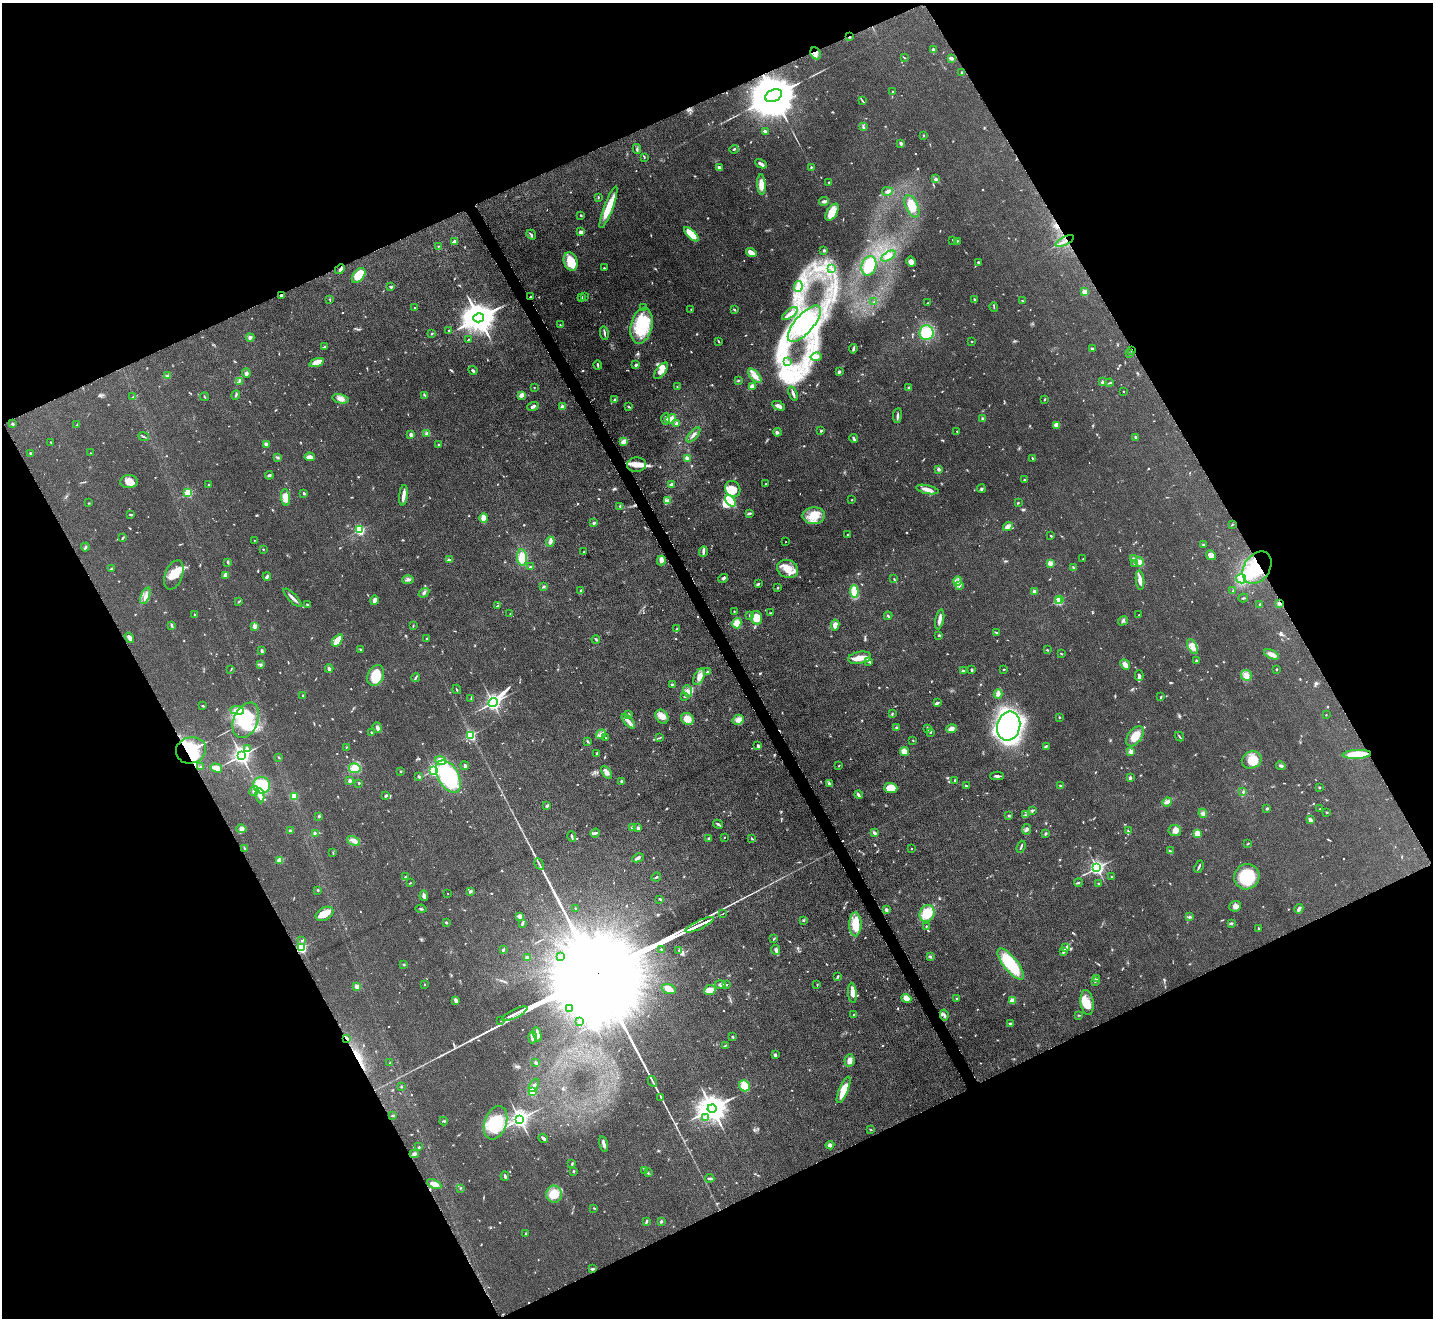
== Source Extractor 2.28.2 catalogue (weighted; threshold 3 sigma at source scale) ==
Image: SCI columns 2-5725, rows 158-5421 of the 5726 x 5715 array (HDU 1 of 3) = the unmasked area's bounding box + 8 px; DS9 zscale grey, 4 x 4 block average (1 PNG px = mean of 4 x 4 image px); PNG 1435 x 1320 px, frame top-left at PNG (2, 3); each listed source drawn as its Kron ellipse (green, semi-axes under 4 px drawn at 4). Shown black and unused: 46% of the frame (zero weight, under 4 of 8 exposures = <1% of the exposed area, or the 3 px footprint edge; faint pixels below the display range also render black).
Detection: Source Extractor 2.28.2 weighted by HDU 2 'WHT'. Background 0.0475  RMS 0.0046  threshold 0.0186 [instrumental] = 3 sigma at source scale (4.09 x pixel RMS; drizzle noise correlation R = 1.36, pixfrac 0.8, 0.05/0.05 arcsec/px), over >= 5 px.
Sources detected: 909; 5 too faint to see at this stretch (4 x 4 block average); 6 inside a brighter object's white glare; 3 cosmic-ray / hot-pixel residue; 1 long thin detection or spike segment (spike, bleed or trail) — neither listed nor drawn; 10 coinciding with a brighter row at this scale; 53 inside a brighter listed object's ellipse — not listed separately; of the other 831, all 500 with FLUX_AUTO >= 1.5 (the completeness limit of this list) listed and drawn (331 fainter detections not listed), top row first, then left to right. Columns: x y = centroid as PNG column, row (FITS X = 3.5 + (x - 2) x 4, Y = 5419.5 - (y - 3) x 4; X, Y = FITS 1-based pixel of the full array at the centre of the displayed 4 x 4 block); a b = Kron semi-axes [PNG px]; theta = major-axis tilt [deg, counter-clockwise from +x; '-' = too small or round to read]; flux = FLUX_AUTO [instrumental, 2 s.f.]
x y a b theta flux
849 37 2 2 - 11
933 50 2 2 - 25
815 53 6 5 - 14
904 57 4 2 - 1.8
951 58 3 2 - 11
962 73 3 2 - 4.8
892 92 3 2 - 1.7
774 96 9 6 23 22000
862 101 3 2 - 2
863 127 3 2 - 3.1
765 131 4 2 - 4.3
923 135 3 2 - 1.7
901 143 4 3 - 5.2
637 149 5 2 - 3.7
734 149 4 2 - 3.3
644 157 3 2 - 2
761 164 6 3 -27 6.3
719 168 3 2 - 9.4
811 168 4 2 - 3.3
936 179 3 3 - 3.9
829 182 2 2 - 4.6
761 184 10 3 -87 30
887 191 6 3 13 6.7
598 197 3 2 - 1.7
824 201 5 3 - 6.6
912 206 12 6 -65 37
609 207 22 4 70 51
832 212 9 5 58 43
581 215 2 2 - 2.5
581 232 2 2 - 31
691 234 9 4 -45 53
531 235 5 2 - 4
953 240 2 2 - 1.8
957 241 3 2 - 2.7
1065 241 10 2 27 11
454 242 3 2 - 9.9
438 246 2 2 - 1.8
824 250 3 2 - 4.9
751 253 5 3 - 24
888 256 8 4 32 16
571 261 9 7 -69 62
911 262 5 3 - 13
979 263 2 2 - 2
869 266 10 7 70 78
604 268 3 2 - 2.7
831 268 2 2 - 4.1
340 269 5 3 - 7.1
359 275 8 5 50 57
798 286 5 3 - 11
391 287 3 2 - 5.2
1085 292 2 2 - 83
281 295 2 2 - 5.3
530 297 2 2 - 2.2
582 297 3 2 - 2.3
585 297 2 2 - 1.6
974 299 3 2 - 3.7
330 300 3 2 - 1.8
1022 300 2 2 - 1.6
874 302 3 2 - 2.4
928 303 2 2 - 1.6
644 307 3 2 - 3.4
994 307 4 2 - 1.9
414 308 2 2 - 3
691 309 2 2 - 2.6
735 310 3 2 - 2.2
790 314 9 2 37 12
479 318 5 4 - 6200
804 324 23 9 49 69
560 325 2 2 - 2
641 326 18 10 76 140
449 330 2 2 - 2.5
432 333 3 2 - 2.4
604 333 7 2 -81 5.1
926 333 7 7 - 82
250 337 4 3 - 5.1
468 339 2 2 - 1.7
718 341 3 2 - 2.8
972 341 2 2 - 7.1
325 346 2 2 - 1.5
853 349 5 3 - 4.4
1093 349 3 2 - 4.1
1132 351 2 2 - 3.2
1130 354 3 2 - 3.2
816 357 5 4 - 12
787 362 2 2 - 1.5
317 363 7 3 18 34
598 365 4 2 - 4
636 365 2 2 - 8.5
473 370 5 2 - 5.3
661 371 9 5 53 17
839 372 4 2 - 4.6
246 373 4 3 - 4.9
167 376 3 2 - 3.5
755 376 9 4 -49 18
738 380 3 2 - 2.4
239 381 4 2 - 3.6
1102 382 3 2 - 8.3
1109 383 4 2 - 2.4
752 386 4 3 - 14
534 387 2 2 - 1.6
677 387 2 2 - 2.1
909 388 3 3 - 4.5
1124 391 2 2 - 3.8
793 394 7 2 -71 9.3
236 395 5 2 - 3.3
425 395 3 2 - 2.1
521 395 4 3 - 14
133 397 3 2 - 1.5
204 397 4 2 - 2.1
341 399 8 4 -11 13
1045 399 3 2 - 1.8
615 400 2 2 - 22
533 406 6 3 17 5.7
778 406 7 3 -24 11
563 407 2 2 - 48
629 407 4 2 - 2.2
897 416 7 2 83 5.6
666 419 6 3 87 7
671 419 6 4 33 19
983 419 2 2 - 26
677 423 3 2 - 8.1
13 424 3 2 - 3.5
77 425 3 2 - 2
1057 425 4 3 - 17
821 431 2 2 - 3.5
957 431 2 2 - 2.3
777 432 4 3 - 5.2
427 433 2 2 - 7.7
411 435 3 3 - 10
693 435 9 2 49 7.7
143 436 5 2 - 3
1136 437 3 2 - 2.8
854 439 5 2 - 5.5
624 441 3 3 - 15
51 443 3 2 - 1.9
266 444 4 3 - 8.6
438 445 3 2 - 1.6
30 453 2 2 - 2.9
91 453 2 2 - 1.7
310 457 5 3 - 13
278 458 2 2 - 2
687 458 2 2 - 39
1032 458 3 2 - 2.5
637 465 9 7 5 22
939 469 2 2 - 6.7
269 475 4 2 - 3.7
1024 480 2 2 - 8.6
129 482 9 6 4 23
672 484 3 2 - 9
766 484 3 2 - 1.9
208 485 2 2 - 2.4
733 489 8 7 - 38
981 489 4 2 - 3.3
927 490 11 4 -12 16
188 493 2 2 - 180
304 493 3 2 - 3.1
403 495 10 3 84 15
286 497 8 4 -84 29
852 500 2 2 - 1.6
668 501 4 3 - 5.8
730 501 6 2 -49 120
1018 502 2 2 - 2.1
89 503 2 2 - 1.6
620 506 3 2 - 2.8
749 513 4 2 - 3
131 515 4 2 - 3
814 516 11 8 3 41
484 518 5 3 - 18
594 523 3 2 - 4.5
1232 525 3 2 - 1.6
1008 526 5 3 - 16
360 530 2 2 - 230
848 535 2 2 - 2.7
1051 536 2 2 - 2.5
123 538 3 2 - 3.6
255 540 2 2 - 1.6
786 541 2 2 - 1.8
550 542 5 3 - 7.3
1203 544 3 2 - 2.8
85 547 4 3 - 4
263 549 2 2 - 4.2
703 551 5 3 - 6.5
584 552 2 2 - 1.8
1211 555 5 3 - 15
522 557 8 5 -85 37
449 559 3 3 - 3.4
1083 559 2 2 - 1.6
1133 559 3 2 - 3.1
661 560 5 3 - 12
227 562 2 2 - 2
1139 562 5 4 - 11
1050 563 2 2 - 66
1134 563 3 2 - 2.4
530 567 2 2 - 3
1073 567 3 2 - 2.2
1257 568 18 12 55 92
111 569 3 2 - 2.5
788 569 11 9 -22 34
174 575 15 8 69 36
225 575 3 3 - 7.3
267 576 4 2 - 6.9
723 578 5 2 - 5.4
894 579 3 2 - 1.8
1241 579 5 4 - 13
408 580 5 3 - 6.3
1140 580 9 3 -84 18
957 581 5 3 - 6.7
758 584 2 2 - 5.9
960 585 2 2 - 1.5
543 587 3 2 - 1.8
778 587 2 2 - 2.8
581 591 3 2 - 1.9
854 591 6 4 -86 60
1034 591 2 2 - 38
1233 591 3 2 - 2
424 593 5 2 - 4.2
145 596 9 3 69 12
293 598 12 2 -45 10
1243 598 5 2 - 2.9
1060 599 2 2 - 9.6
374 600 5 3 - 12
239 601 3 2 - 2
1058 601 2 2 - 230
1280 603 3 3 - 4.7
307 604 3 2 - 2.4
1260 604 4 2 - 3.5
497 606 4 2 - 2.2
734 611 2 2 - 2.1
771 613 3 2 - 2.3
510 614 2 2 - 1.6
194 615 2 2 - 2.1
749 615 3 2 - 2.1
1139 615 2 2 - 1.6
888 616 4 2 - 2.1
756 618 7 5 -82 46
940 619 10 2 78 15
1123 621 5 2 - 3.7
737 623 5 4 - 25
172 625 3 2 - 1.9
835 625 5 4 - 17
255 626 2 2 - 42
413 626 3 2 - 1.6
677 629 3 2 - 2.3
997 633 3 2 - 1.9
939 635 3 2 - 3.1
129 638 6 3 -55 10
427 638 2 2 - 2.2
596 639 4 2 - 2.7
337 640 7 2 53 52
1192 647 8 4 -63 21
361 649 3 2 - 2.8
1047 650 3 2 - 2.3
262 651 3 2 - 5.1
1061 654 2 2 - 2.6
1271 654 8 4 -24 17
860 658 11 6 9 27
869 661 3 2 - 4.3
1196 661 2 2 - 18
261 664 2 2 - 1.7
1125 665 5 3 - 23
231 669 2 2 - 1.6
329 669 4 3 - 5.5
1004 669 2 2 - 2
1276 669 2 2 - 2
972 670 3 2 - 2.6
964 671 3 2 - 3.2
707 672 3 2 - 7.1
1246 675 6 5 - 13
376 676 11 8 66 53
1139 676 5 3 - 7.5
416 677 5 2 - 3.4
699 677 9 5 64 17
672 685 3 2 - 5.9
457 689 5 2 - 2.1
688 691 6 3 -71 7.4
998 694 4 3 - 7.5
303 696 2 2 - 3.8
684 696 2 2 - 1.5
1161 697 4 2 - 2.5
471 699 3 2 - 1.7
493 703 5 2 - 1100
937 703 4 2 - 5.1
203 706 3 2 - 2.6
237 710 7 3 -7 14
629 714 3 2 - 2
892 714 2 2 - 1.6
1326 715 2 2 - 1.9
662 717 7 6 - 20
1059 717 2 2 - 1.8
687 719 6 5 - 26
246 720 18 12 67 94
738 720 5 5 - 12
628 721 9 3 -48 10
1009 726 14 11 78 810
896 727 2 2 - 3.3
377 728 5 3 - 11
927 728 3 2 - 2.9
951 729 5 4 - 13
930 732 2 2 - 2.7
372 733 4 2 - 3.8
601 734 5 3 - 8.6
470 735 2 2 - 320
1135 736 11 7 53 34
606 737 2 2 - 3.4
1179 737 5 2 - 2.5
660 738 3 2 - 1.8
588 741 3 2 - 3.1
913 741 2 2 - 1.6
758 746 2 2 - 7.2
1046 746 3 2 - 1.9
347 747 2 2 - 1.6
247 748 4 2 - 2.3
191 750 15 13 19 150
904 751 4 3 - 21
1131 751 2 2 - 61
597 753 3 2 - 2.7
1357 754 14 4 3 71
241 755 3 3 - 1400
279 757 2 2 - 2.9
440 760 5 4 - 10
1252 760 10 8 20 47
465 766 4 2 - 5.5
839 766 2 2 - 2.3
1281 766 5 2 - 6.7
201 767 3 2 - 2.1
216 768 6 3 -16 19
355 768 6 5 - 36
433 770 2 2 - 540
401 771 2 2 - 2.8
607 772 7 4 -59 11
419 776 2 2 - 13
448 776 18 10 -60 260
997 776 7 2 -1 6.2
1130 778 4 3 - 3.9
350 780 2 2 - 6.2
955 780 2 2 - 3.1
622 781 2 2 - 5.4
359 783 2 2 - 3.5
829 784 4 3 - 3.9
262 785 8 8 - 82
966 785 2 2 - 2.2
1061 786 4 2 - 4.1
1319 787 2 2 - 1.9
891 788 6 5 - 43
254 791 5 3 - 5.9
1243 792 3 2 - 2.4
858 795 4 2 - 9.2
260 796 7 4 -82 14
294 796 4 3 - 16
386 796 4 2 - 4
1167 802 5 3 - 9
546 806 4 2 - 3.7
1267 808 2 2 - 3.8
1320 809 2 2 - 1.5
1032 810 4 3 - 4
1327 812 2 2 - 2
1203 813 5 3 - 5.6
1025 815 2 2 - 1.8
319 816 2 2 - 3.3
1009 816 3 3 - 2.7
1310 820 3 2 - 15
718 824 5 2 - 5.8
632 828 2 2 - 27
638 828 2 2 - 19
242 829 5 4 - 8.5
1027 829 5 3 - 5.8
1175 830 6 5 - 14
290 831 2 2 - 4.2
1128 831 2 2 - 2.5
315 833 2 2 - 2.1
595 833 5 3 - 4.6
874 833 4 2 - 6.9
1197 833 2 2 - 110
1046 834 3 2 - 3.2
572 836 5 2 - 5
724 837 2 2 - 1.8
708 838 3 2 - 2.3
752 838 4 2 - 2.9
354 841 7 4 -25 12
1248 843 3 2 - 1.9
1021 847 6 2 69 4.4
245 848 3 2 - 2.3
912 848 2 2 - 1.5
1170 851 4 2 - 2.6
333 853 3 2 - 1.8
638 858 6 2 26 6.9
280 860 2 2 - 86
539 864 6 2 -60 3.8
1199 867 6 2 66 5
1097 868 2 2 - 870
406 877 3 2 - 2.4
656 877 5 2 - 3.3
1112 877 2 2 - 2.7
1247 877 13 12 - 120
410 883 3 2 - 1.6
1078 883 4 2 - 2.8
1098 883 2 2 - 1.9
318 890 2 2 - 2.8
470 891 3 2 - 3.7
448 893 2 2 - 1.8
424 896 5 3 - 9.2
660 899 3 2 - 2.5
1235 906 6 5 - 11
576 908 2 2 - 8.6
421 909 5 2 - 2.8
1299 909 5 2 - 8.7
886 910 2 2 - 25
927 913 8 7 - 61
325 914 9 6 28 27
723 914 2 2 - 4.7
520 916 4 3 - 10
1189 917 4 3 - 4.1
804 920 3 2 - 2.3
446 923 2 2 - 2.6
522 923 4 2 - 3.2
1231 923 4 2 - 3.6
855 924 12 6 89 50
700 925 15 2 26 9300
926 926 2 2 - 1.6
1259 928 3 2 - 1.7
774 939 3 2 - 2.5
302 940 4 2 - 2.3
1066 947 3 3 - 4.9
301 948 2 2 - 390
503 950 3 2 - 3.9
661 950 4 2 - 2.8
679 950 3 2 - 2.6
776 950 5 3 - 6.1
1063 952 3 2 - 3.4
560 956 2 2 - 2.9
527 957 3 2 - 6.4
930 957 4 2 - 3.1
404 964 3 2 - 2.2
1011 964 19 7 -51 130
838 976 4 2 - 2.8
1097 978 2 2 - 2.4
1095 981 2 2 - 1.9
425 984 2 2 - 1.7
721 985 6 3 -13 7.8
726 985 3 2 - 3.7
817 985 2 2 - 2.1
357 986 3 3 - 8.4
669 989 7 4 -18 16
710 990 6 5 - 20
852 993 10 3 -84 20
906 998 5 4 - 27
957 999 3 2 - 3.4
456 1000 4 3 - 7.3
1012 1001 3 3 - 27
1087 1003 13 6 -83 29
570 1009 4 2 - 4.2
515 1014 14 2 26 9200
854 1014 2 2 - 2.7
944 1015 6 2 -79 4.7
1079 1015 3 2 - 2.1
501 1021 2 2 - 2
580 1022 3 2 - 3.2
1010 1023 3 2 - 3.5
537 1034 7 2 -75 18
532 1037 6 2 87 8.3
732 1037 2 2 - 8.9
347 1038 3 2 - 5.3
725 1046 3 2 - 1.5
775 1055 3 3 - 4.2
849 1060 6 5 - 14
390 1063 3 2 - 3.1
536 1063 2 2 - 7.2
652 1081 6 2 -62 3.5
534 1085 7 3 59 6.9
401 1086 2 2 - 2.1
744 1086 6 5 - 35
843 1090 14 4 67 52
532 1092 2 2 - 160
661 1097 3 2 - 1.8
712 1108 4 4 - 4200
393 1115 4 2 - 2.4
705 1117 2 2 - 2.6
520 1119 3 3 - 1600
444 1121 4 2 - 3.2
495 1123 17 11 70 95
871 1130 2 2 - 1.5
543 1138 5 2 - 9
603 1144 8 2 -76 11
830 1145 4 3 - 9.4
419 1147 2 2 - 3
414 1154 5 3 - 5.7
572 1163 2 2 - 1.8
645 1170 3 2 - 3
574 1171 2 2 - 5.7
648 1173 2 2 - 1.6
505 1176 5 2 - 3.6
710 1178 4 2 - 5.9
434 1184 8 3 -25 20
460 1188 2 2 - 1.7
554 1194 8 8 - 38
594 1208 3 2 - 1.8
661 1221 2 2 - 6.6
646 1222 4 2 - 3.6
525 1234 2 2 - 2.7
592 1269 4 2 - 4.7
Overlapping masked pixels (flux is a lower limit): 13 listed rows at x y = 849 37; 815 53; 774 96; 1065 241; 340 269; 281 295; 530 297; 1132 351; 1257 568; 1280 603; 191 750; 301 948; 347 1038
Diffuse or blended objects may show on this block-average render without a row.